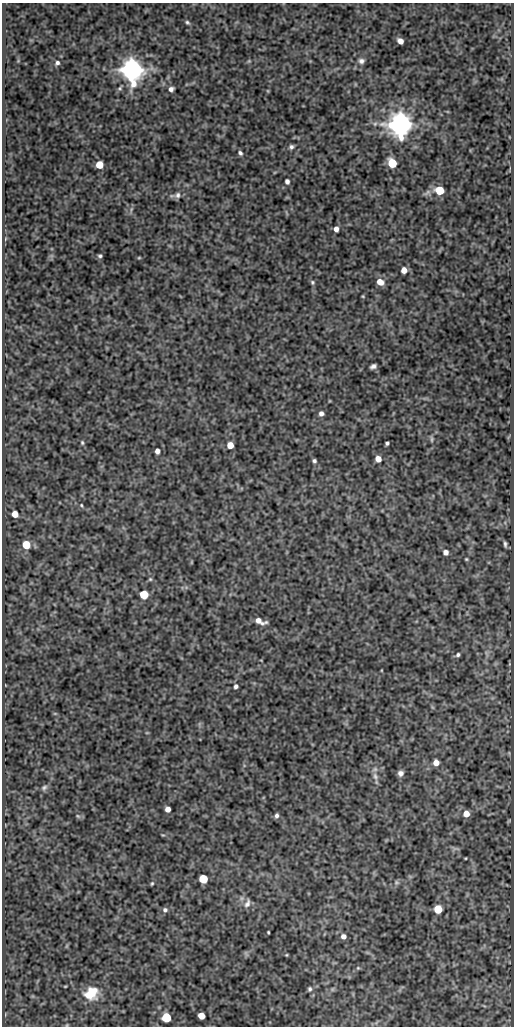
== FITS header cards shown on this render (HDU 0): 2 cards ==
NAXIS1  =                  512
NAXIS2  =                 1024

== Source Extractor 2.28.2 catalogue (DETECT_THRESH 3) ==
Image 512 x 1024 px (HDU 0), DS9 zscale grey, 1 PNG px = 1 image px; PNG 516 x 1028 px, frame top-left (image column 1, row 1024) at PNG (2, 3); no overlay
Background 78.4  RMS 0.51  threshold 1.54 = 3 sigma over >= 5 px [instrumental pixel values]
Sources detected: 71; all 71 listed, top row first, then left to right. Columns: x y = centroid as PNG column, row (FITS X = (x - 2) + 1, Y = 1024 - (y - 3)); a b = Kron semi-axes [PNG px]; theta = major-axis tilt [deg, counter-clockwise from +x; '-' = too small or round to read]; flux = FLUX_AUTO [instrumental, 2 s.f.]
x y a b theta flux
187 22 6 5 - 59
400 41 6 5 - 200
249 61 5 5 - 38
361 61 7 6 - 120
57 63 7 6 - 97
132 70 7 7 - 44000
171 89 6 5 - 130
400 124 7 7 - 48000
291 147 5 5 - 87
240 153 6 5 - 78
392 163 6 5 - 1500
99 165 5 5 - 680
287 181 6 5 - 94
439 190 6 5 - 1300
177 195 10 8 34 140
131 209 9 4 77 65
336 229 5 4 - 170
5 239 5 3 - 32
100 256 5 4 - 62
139 258 5 3 - 35
404 270 5 5 - 320
312 282 6 5 - 58
380 282 7 6 - 350
363 296 4 3 - 31
373 366 6 4 25 110
321 413 6 5 - 130
431 439 9 4 -85 68
82 442 6 4 -75 48
387 443 4 3 - 63
230 445 5 5 - 430
157 451 5 4 - 160
378 459 5 5 - 310
314 461 4 4 - 73
81 505 5 4 - 39
15 514 5 5 - 430
505 544 6 3 -82 72
26 545 5 5 - 1100
446 552 5 5 - 170
466 559 4 3 - 35
150 579 5 4 - 46
144 594 5 5 - 1500
259 621 10 5 -20 300
458 655 5 5 - 67
236 686 5 4 - 89
436 763 5 5 - 310
400 773 6 6 - 150
375 776 12 6 -69 170
44 788 9 7 35 110
168 809 5 5 - 210
466 814 6 5 - 380
78 816 6 5 - 64
277 816 6 5 - 92
163 835 5 4 - 35
456 849 11 4 -5 81
465 858 3 2 - 28
203 879 5 5 - 1700
396 882 7 7 - 83
152 883 5 3 - 44
247 903 13 7 69 160
438 909 6 5 - 1100
165 910 6 6 - 91
268 932 3 2 - 35
343 936 6 6 - 160
246 953 8 4 -64 41
286 955 4 3 - 31
358 968 5 5 - 41
310 989 7 6 - 80
332 989 5 5 - 48
91 993 17 14 30 770
201 1016 5 5 - 490
166 1018 6 5 - 2100
At the frame edge (FLAGS 8, measured only in part): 1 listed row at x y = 91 993